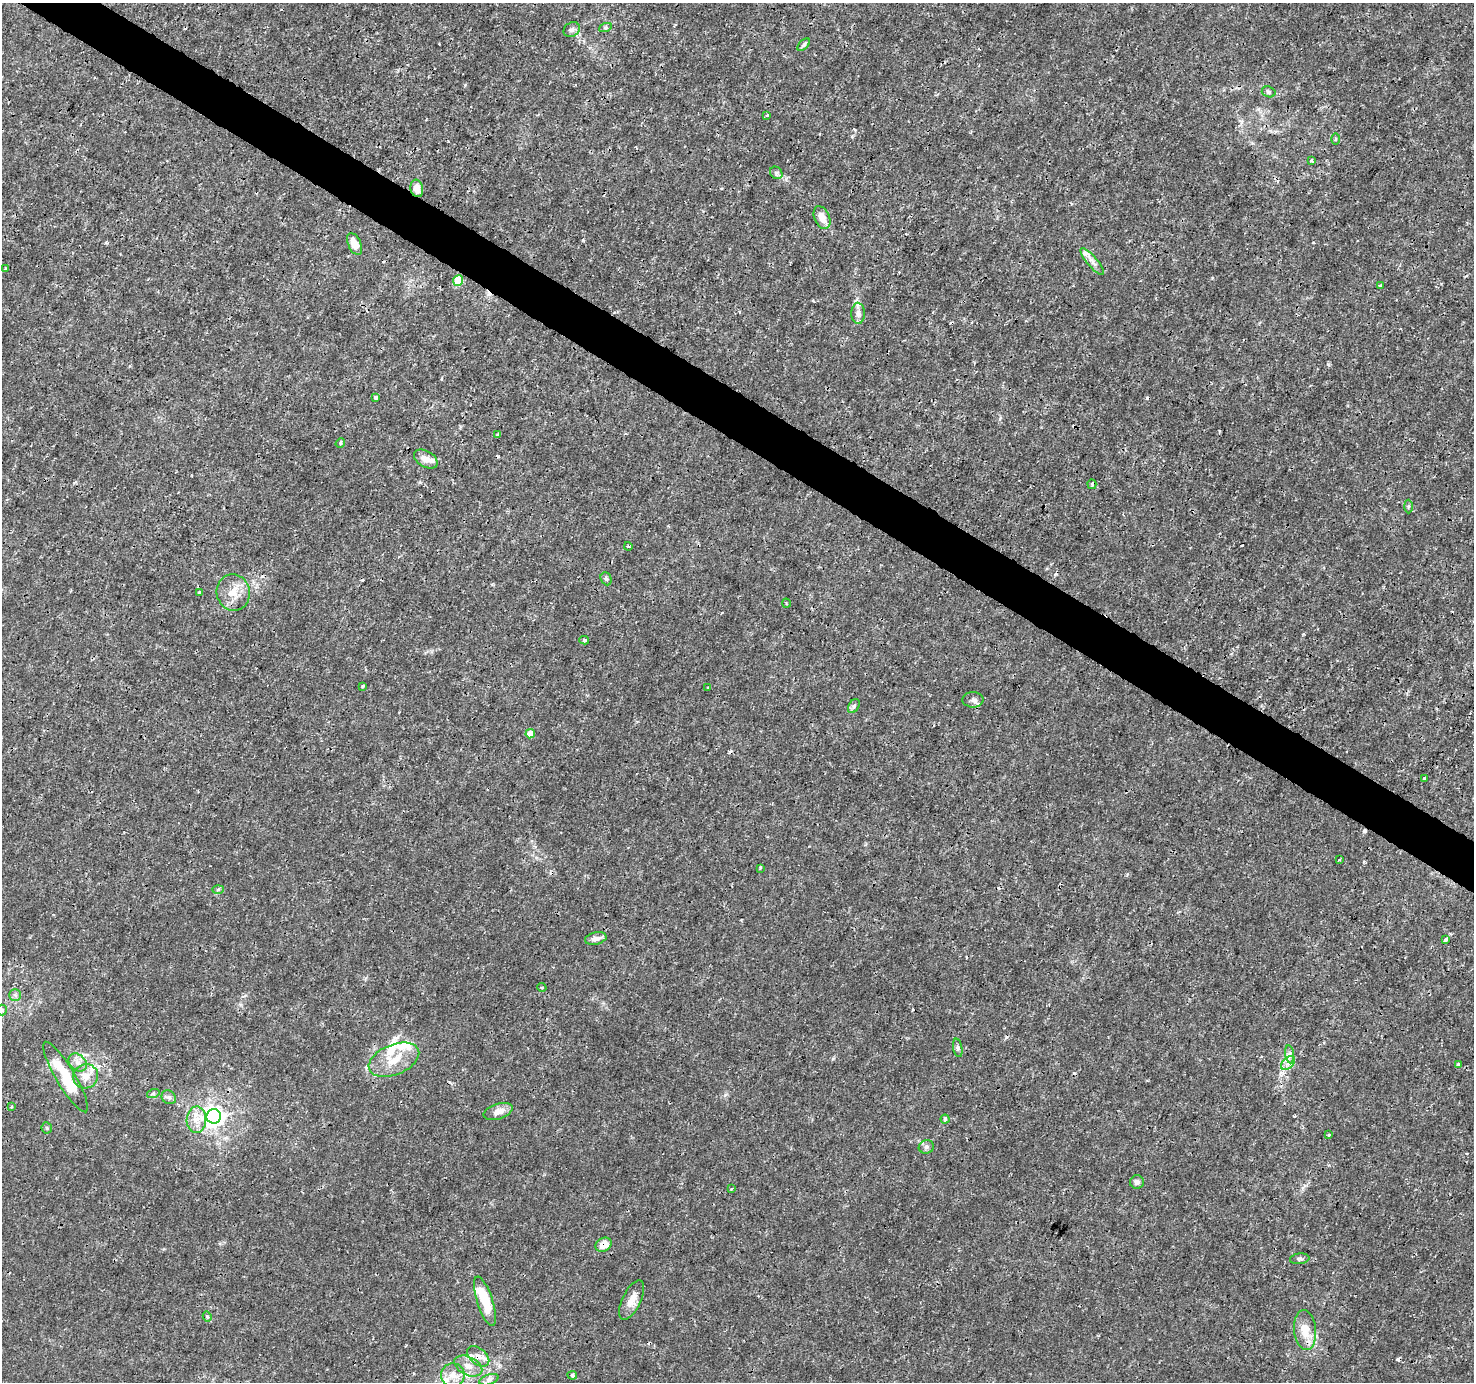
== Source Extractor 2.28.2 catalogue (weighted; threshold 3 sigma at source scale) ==
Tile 11 of 4 x 4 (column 3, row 3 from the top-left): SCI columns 2948-4419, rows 1570-2949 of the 5901 x 5965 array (HDU 1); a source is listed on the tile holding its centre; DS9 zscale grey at full resolution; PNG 1476 x 1384 px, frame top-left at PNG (2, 3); each listed source drawn as its Kron ellipse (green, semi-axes under 4 px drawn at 4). Shown black and unused: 4% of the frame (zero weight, under 3 of 4 exposures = <1% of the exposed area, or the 3 px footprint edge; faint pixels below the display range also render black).
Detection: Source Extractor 2.28.2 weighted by HDU 2 'WHT'; one run over the whole footprint, this tile lists its part. Background 0.00242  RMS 8.0e-04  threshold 0.00359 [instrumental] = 3 sigma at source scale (4.5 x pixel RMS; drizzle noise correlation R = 1.50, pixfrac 1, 0.0396/0.0396 arcsec/px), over >= 5 px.
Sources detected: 97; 14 cosmic-ray / hot-pixel residue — neither listed nor drawn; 10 inside a brighter listed object's ellipse — not listed separately; the other 73 listed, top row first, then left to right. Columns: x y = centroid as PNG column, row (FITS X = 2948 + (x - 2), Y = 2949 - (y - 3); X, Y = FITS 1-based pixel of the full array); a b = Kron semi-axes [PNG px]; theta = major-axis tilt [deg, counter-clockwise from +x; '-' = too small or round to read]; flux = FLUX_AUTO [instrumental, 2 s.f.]
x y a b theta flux
605 28 6 4 19 0.12
572 30 8 6 34 0.25
804 45 8 4 45 0.17
1269 92 7 5 -17 0.16
767 115 4 3 - 0.077
1335 139 6 4 89 0.096
1311 160 3 3 - 0.19
776 173 7 5 -46 0.18
417 188 9 6 -78 0.79
822 218 12 7 -65 0.83
355 244 12 6 -66 1
1092 262 17 5 -50 0.45
6 268 3 3 - 0.13
458 280 5 5 - 2.8
1380 286 3 3 - 0.11
858 313 10 6 -89 0.35
376 397 3 3 - 0.19
498 435 4 3 - 0.14
340 443 5 4 - 0.11
426 459 13 8 -29 0.61
1092 484 5 4 - 0.13
1408 506 7 4 -89 0.12
628 546 4 3 - 0.082
606 579 7 5 -65 0.16
200 592 3 3 - 0.48
233 593 18 16 -79 1.3
786 603 5 3 - 0.069
584 640 5 4 - 0.15
363 686 3 3 - 0.19
708 688 3 3 - 0.096
973 700 10 7 1 0.32
854 706 8 5 60 0.17
530 734 5 4 - 0.91
1424 778 3 3 - 0.45
1339 860 3 2 - 0.13
760 868 4 3 - 0.096
218 889 6 4 3 0.11
596 938 11 6 12 0.48
1445 940 4 3 - 0.63
542 987 5 3 - 0.11
15 995 5 5 - 0.19
2 1010 5 5 - 0.13
958 1048 9 4 -79 0.19
1290 1054 9 4 -82 0.26
394 1060 26 15 22 2
78 1062 10 8 -44 0.5
1288 1063 8 5 45 0.34
1458 1064 4 3 - 0.19
86 1076 12 12 - 0.82
66 1077 40 9 -59 3.6
153 1094 6 4 19 0.12
169 1097 8 6 -40 0.23
11 1107 3 3 - 0.09
498 1111 15 7 18 0.7
214 1116 7 7 - 50
945 1119 4 4 - 0.12
196 1120 13 9 87 0.82
47 1128 6 5 - 0.13
1328 1135 3 3 - 0.25
926 1147 7 6 - 0.25
1137 1182 7 7 - 0.31
731 1189 3 3 - 0.079
604 1245 8 6 29 0.92
1300 1259 10 5 8 0.18
632 1300 21 9 65 0.91
485 1301 26 7 -72 2.7
207 1317 5 4 - 0.18
1305 1330 20 11 -84 1.4
478 1356 12 8 -40 0.57
468 1366 15 9 -26 0.75
453 1375 12 11 - 0.81
572 1375 5 4 - 0.21
489 1380 10 5 18 0.28
Overlapping masked pixels (flux is a lower limit): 3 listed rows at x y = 417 188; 604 1245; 478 1356
Isophote crosses this tile's border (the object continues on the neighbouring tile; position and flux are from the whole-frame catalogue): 1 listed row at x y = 2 1010
Unlisted compact peaks at least as high as the median listed source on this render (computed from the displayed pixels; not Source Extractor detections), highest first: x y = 1328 364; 583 240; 725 1095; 465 85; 833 1059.